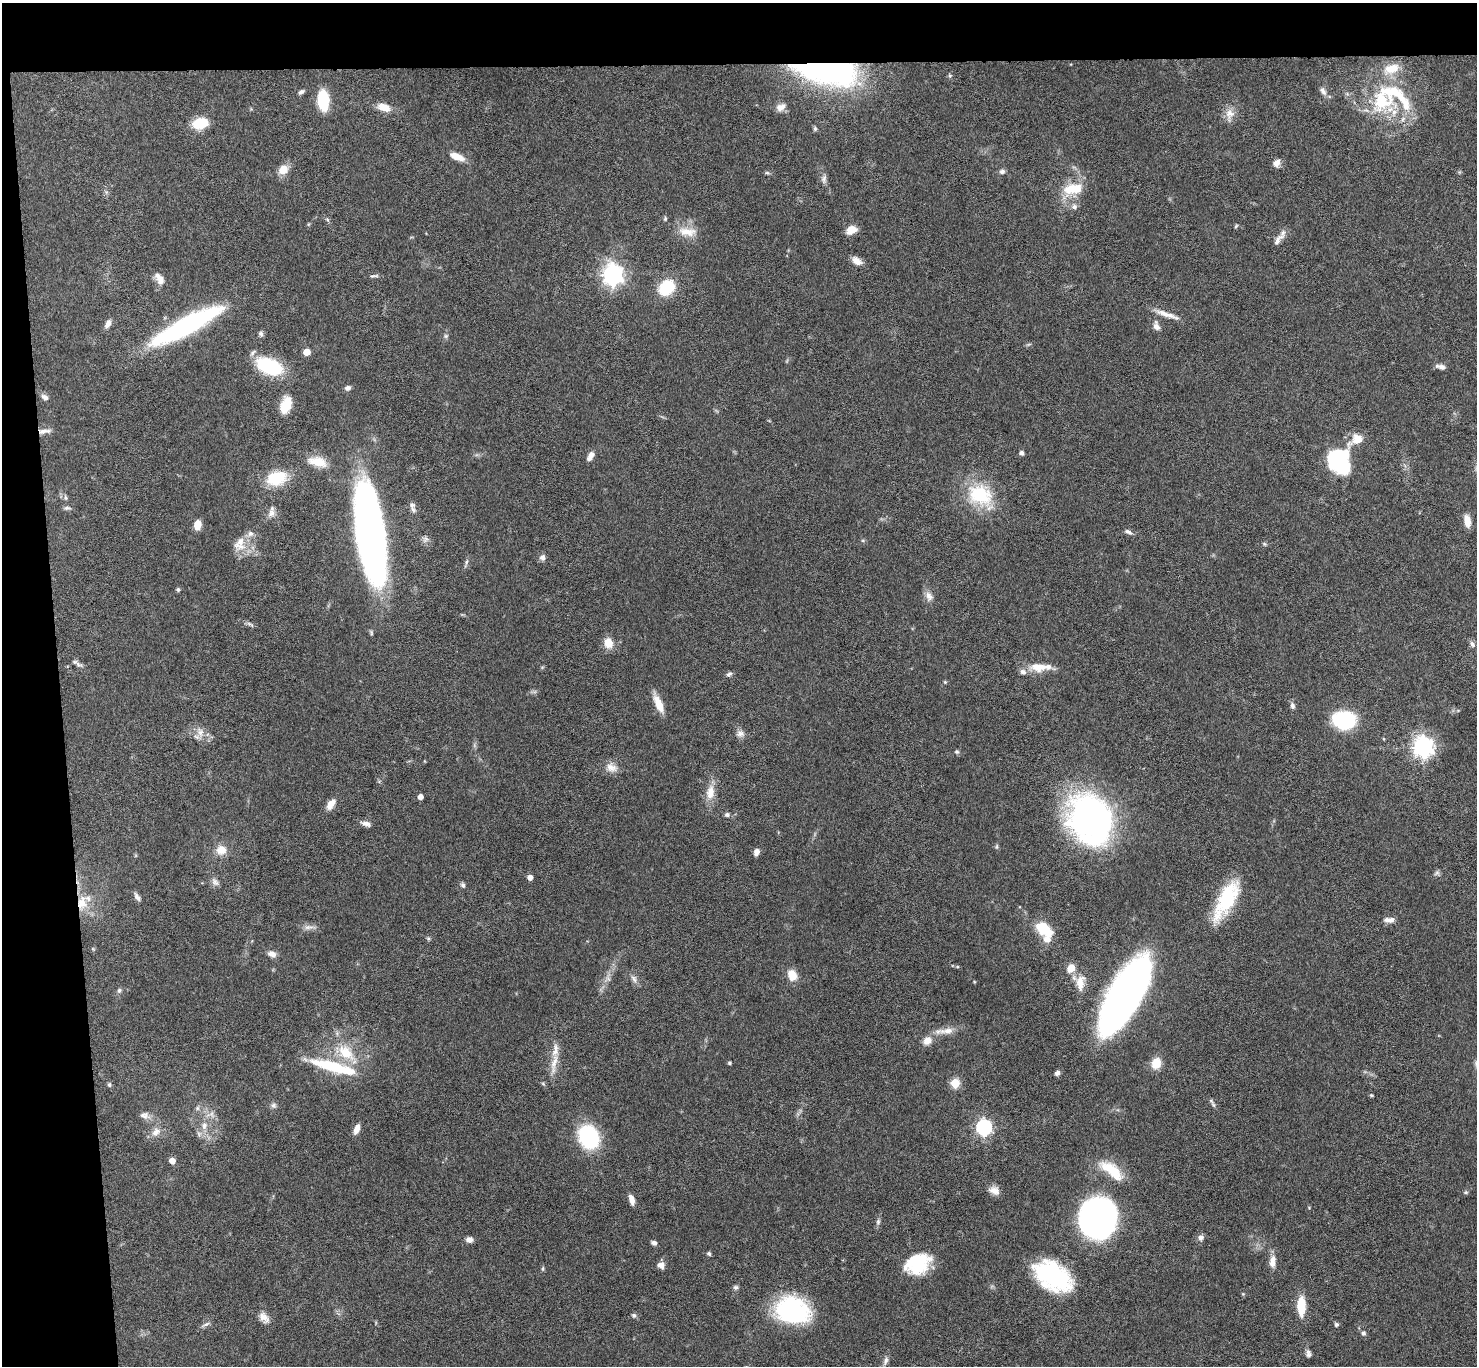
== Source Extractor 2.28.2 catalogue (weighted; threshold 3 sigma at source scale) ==
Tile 1 of 3 x 3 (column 1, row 1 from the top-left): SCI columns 3-1477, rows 2910-4273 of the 4427 x 4397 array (HDU 1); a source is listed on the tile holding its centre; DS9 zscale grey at full resolution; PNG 1479 x 1368 px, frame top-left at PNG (2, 3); no overlay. Shown black and unused: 8% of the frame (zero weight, under 4 of 8 exposures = <1% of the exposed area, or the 3 px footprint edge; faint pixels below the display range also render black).
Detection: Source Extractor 2.28.2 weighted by HDU 2 'WHT'; one run over the whole footprint, this tile lists its part. Background 0.0434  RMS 0.0035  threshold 0.0145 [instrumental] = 3 sigma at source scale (4.09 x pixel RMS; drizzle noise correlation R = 1.36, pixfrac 0.8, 0.05/0.05 arcsec/px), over >= 5 px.
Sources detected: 171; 1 too faint to see at this stretch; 1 inside a brighter object's white glare — not listed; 12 inside a brighter listed object's ellipse — not listed separately; the other 157 listed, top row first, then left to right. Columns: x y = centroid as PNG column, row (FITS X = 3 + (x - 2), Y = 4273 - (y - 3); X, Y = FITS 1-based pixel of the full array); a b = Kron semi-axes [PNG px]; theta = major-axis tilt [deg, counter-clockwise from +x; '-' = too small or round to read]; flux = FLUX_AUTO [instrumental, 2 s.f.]
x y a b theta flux
825 69 50 20 -10 130
950 76 6 5 - 0.52
1323 91 13 7 -61 1.5
301 92 7 4 31 0.84
323 100 20 11 -86 12
1381 101 36 29 60 22
384 107 14 8 -16 4.3
781 107 13 9 30 2.2
1230 113 14 13 - 3.1
200 123 13 8 11 12
815 129 7 5 -76 0.59
457 156 16 7 -21 4.2
1276 163 9 7 60 2
283 169 12 10 37 3.7
1002 171 8 6 16 0.91
767 173 7 4 -1 0.5
824 179 12 6 85 1.3
1071 189 24 16 33 8.8
1074 207 8 7 - 1.2
665 219 6 4 89 0.46
1236 226 6 3 46 0.37
851 230 10 7 26 4.7
687 232 27 11 -4 5
1278 240 20 7 48 2.2
857 261 13 8 -32 2.4
613 275 8 7 - 190
374 276 13 4 8 0.7
160 279 16 8 -59 2.7
667 287 13 10 40 17
1167 314 32 6 -19 3.2
108 324 10 6 61 1.7
186 326 74 15 28 58
1156 326 11 7 -67 1.8
261 334 8 6 -79 0.75
446 336 6 5 - 0.58
306 352 5 5 - 5.1
270 366 25 13 -23 23
1440 367 12 6 -12 1.5
348 388 7 5 14 1.1
45 397 10 6 -28 1.4
286 405 14 8 69 10
44 431 18 6 6 1.8
1357 439 25 12 36 4.7
1021 453 5 5 - 0.93
590 456 11 6 60 2.2
317 462 25 12 -14 5.4
1338 462 29 16 -49 23
276 478 26 17 15 11
980 495 35 27 -25 19
66 498 6 6 - 0.78
67 508 10 5 4 0.87
413 510 10 6 -53 1
271 513 13 8 69 1.9
1467 521 14 7 -79 3.4
197 525 8 6 81 4.8
1128 532 10 5 -24 1.1
370 533 69 19 -81 240
250 534 9 8 - 1.6
425 539 10 6 53 1.1
1264 544 6 4 -22 0.5
239 546 21 12 -9 4.7
542 557 8 7 - 1.3
466 562 7 3 71 0.63
178 589 5 5 - 0.57
929 596 14 9 -70 2.2
250 624 13 4 -24 0.81
608 643 13 10 -79 3.9
1472 644 9 6 -53 1
78 664 10 6 -25 1.1
1040 667 30 10 3 6
729 674 8 5 26 0.8
945 682 5 4 - 0.36
659 704 22 8 -66 5
1292 705 9 6 -79 1
1344 720 23 18 -6 22
200 732 14 9 -65 2.8
740 733 11 10 - 1.7
1384 739 5 3 - 0.27
1423 747 7 7 - 210
957 752 6 6 - 0.58
611 768 16 11 -27 3
710 792 20 11 84 4.4
420 797 4 4 - 2.2
331 804 14 8 55 2.8
727 815 6 5 - 0.82
1091 819 51 39 -62 110
366 824 13 6 -15 1.5
221 850 11 10 - 4.1
756 852 7 5 73 1.8
1437 873 9 5 33 0.79
530 877 4 4 - 2.3
215 882 12 8 -50 1.5
463 885 7 5 -72 0.8
137 897 12 5 -59 1.3
1226 900 45 16 61 22
82 903 22 14 84 7.4
1389 920 13 6 -3 2
308 927 14 6 4 1.6
1044 929 18 10 -40 12
428 938 6 4 -18 0.43
93 949 5 4 - 0.35
272 954 10 7 -25 1.9
957 967 5 3 - 0.32
1071 968 10 8 56 3.6
792 975 13 10 -69 4.1
608 978 10 5 -56 0.97
634 979 13 7 -67 1.5
1080 983 22 12 86 4.6
119 990 7 5 87 0.74
1125 995 65 24 61 190
947 1031 25 8 5 3.6
927 1041 12 10 43 2.9
346 1052 29 18 -42 12
554 1063 35 8 80 4.4
729 1063 4 3 - 0.47
1156 1063 13 11 69 4.5
333 1067 59 11 -15 19
1057 1073 7 6 - 0.91
955 1083 5 5 - 14
109 1085 6 5 - 0.56
1371 1095 5 4 - 0.39
1211 1101 9 5 -59 0.76
273 1105 7 7 - 0.95
197 1108 6 6 - 0.69
144 1115 14 10 -13 2
204 1126 11 8 82 2.5
984 1127 7 6 - 84
357 1129 10 5 70 2.6
156 1132 14 10 43 2.8
589 1137 19 15 -68 34
172 1161 5 4 - 3.7
1111 1169 34 14 -28 9.1
994 1190 13 9 -23 2.7
1466 1192 6 5 - 0.47
632 1200 11 5 -74 2.1
1098 1219 27 24 82 200
878 1222 9 6 81 0.87
1201 1238 8 7 - 1.2
469 1240 7 6 - 1.8
654 1243 7 5 -22 0.96
709 1254 6 5 - 0.57
1272 1261 16 8 84 2.8
917 1264 25 19 26 19
661 1265 9 7 -17 1.9
543 1269 6 4 84 0.46
1053 1276 39 24 -33 37
736 1287 7 6 - 0.76
1243 1294 4 4 - 0.33
1301 1305 19 8 89 8.5
792 1310 37 27 -13 35
634 1315 6 6 - 0.74
264 1317 17 9 -49 2.6
206 1324 13 4 26 0.91
1336 1325 5 5 - 0.65
1363 1333 5 5 - 0.88
1309 1355 8 7 - 0.95
886 1360 11 5 74 1.1
Overlapping masked pixels (flux is a lower limit): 3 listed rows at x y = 825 69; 44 431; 82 903